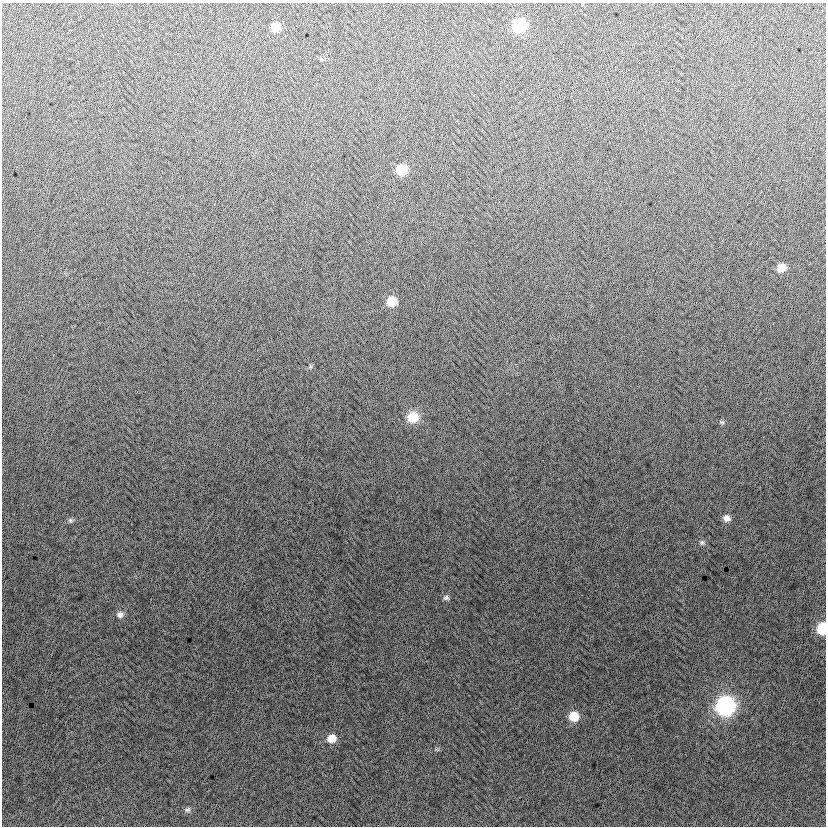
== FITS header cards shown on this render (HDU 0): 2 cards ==
NAXIS1  =                  824
NAXIS2  =                  824

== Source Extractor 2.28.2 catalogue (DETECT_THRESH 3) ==
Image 824 x 824 px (HDU 0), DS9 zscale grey, 1 PNG px = 1 image px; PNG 828 x 828 px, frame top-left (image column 1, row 824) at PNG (2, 3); no overlay
Background -3.74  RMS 12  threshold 37.4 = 3 sigma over >= 5 px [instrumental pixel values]
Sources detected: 18; all 18 listed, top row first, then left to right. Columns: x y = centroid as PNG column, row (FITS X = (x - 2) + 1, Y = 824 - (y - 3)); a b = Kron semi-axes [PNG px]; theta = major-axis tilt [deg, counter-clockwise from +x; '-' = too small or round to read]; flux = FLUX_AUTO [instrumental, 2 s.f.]
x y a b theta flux
520 26 9 9 - 56000
275 27 8 8 - 12000
402 169 9 8 - 24000
781 268 8 7 - 11000
392 301 9 8 - 18000
310 367 5 4 - 910
413 417 11 10 - 22000
722 422 8 5 -17 1700
727 518 9 8 - 5100
70 520 7 6 - 1900
702 543 8 7 - 2200
446 598 8 6 1 2400
120 614 9 8 - 4100
822 628 8 7 - 40000
725 706 10 10 - 250000
574 716 9 9 - 18000
332 738 9 8 - 11000
187 810 9 7 11 2400
At the frame edge (FLAGS 8, measured only in part): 1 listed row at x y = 822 628